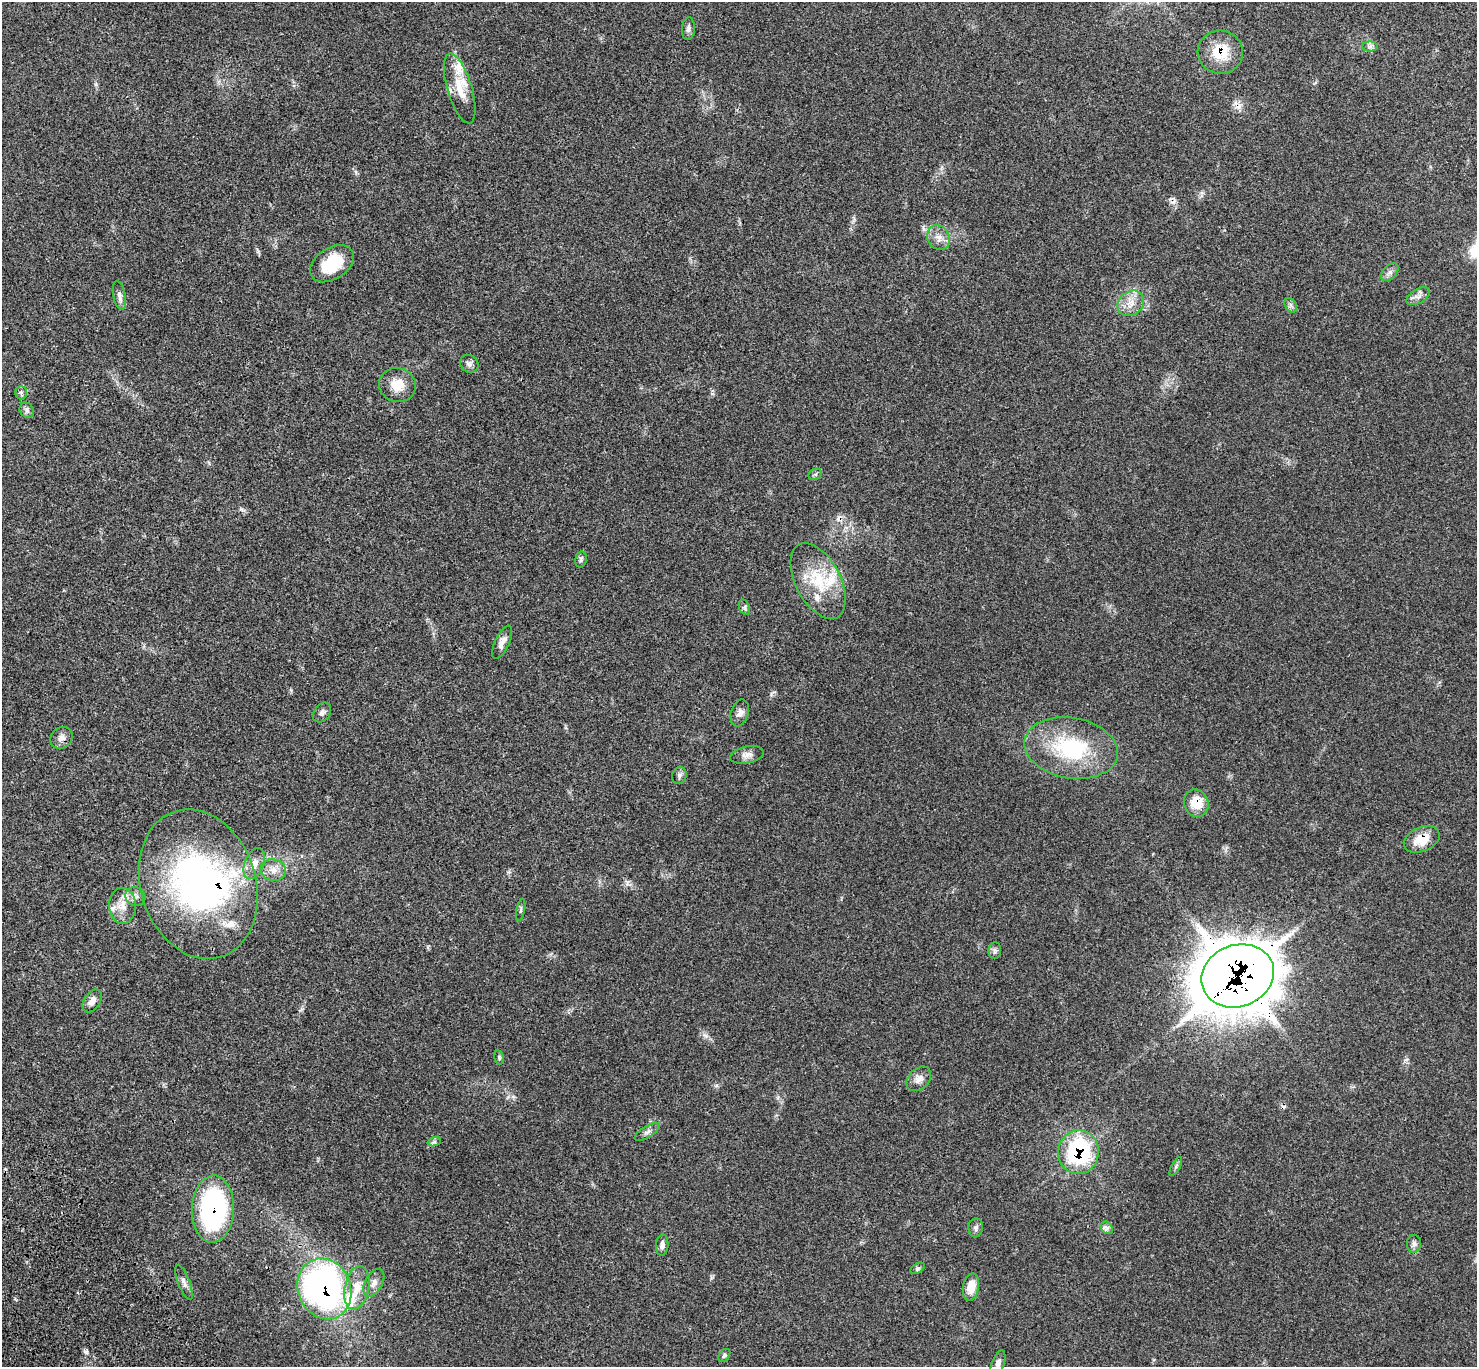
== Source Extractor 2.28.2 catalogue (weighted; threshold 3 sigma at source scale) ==
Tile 7 of 4 x 4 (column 3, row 2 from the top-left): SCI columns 3049-4523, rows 2970-4334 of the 6102 x 6074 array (HDU 1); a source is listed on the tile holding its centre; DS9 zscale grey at full resolution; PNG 1479 x 1369 px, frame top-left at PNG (2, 2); each listed source drawn as its Kron ellipse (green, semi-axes under 4 px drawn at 4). Shown black and unused: <1% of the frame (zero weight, under 3 of 4 exposures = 6% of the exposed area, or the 3 px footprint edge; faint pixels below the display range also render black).
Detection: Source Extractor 2.28.2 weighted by HDU 2 'WHT'; one run over the whole footprint, this tile lists its part. Background 0.0683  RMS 0.0056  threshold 0.025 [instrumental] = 3 sigma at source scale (4.5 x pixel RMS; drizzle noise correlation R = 1.50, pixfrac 1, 0.05/0.05 arcsec/px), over >= 5 px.
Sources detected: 69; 1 inside a brighter object's white glare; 6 cosmic-ray / hot-pixel residue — neither listed nor drawn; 6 inside a brighter listed object's ellipse — not listed separately; the other 56 listed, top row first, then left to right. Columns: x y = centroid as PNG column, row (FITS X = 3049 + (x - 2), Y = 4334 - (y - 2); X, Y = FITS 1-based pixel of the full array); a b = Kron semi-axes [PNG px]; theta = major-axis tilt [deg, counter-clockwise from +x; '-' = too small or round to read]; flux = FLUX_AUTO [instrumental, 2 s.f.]
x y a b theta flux
688 29 11 6 85 1.7
1370 47 7 5 1 1.4
1220 52 22 21 - 16
460 88 36 12 -73 13
939 238 13 11 -60 4.4
332 264 24 15 34 20
1390 272 10 6 45 2.1
119 296 15 6 -79 2.4
1418 296 13 7 30 2.6
1131 303 14 11 39 6.1
1291 305 8 5 -60 1.4
469 364 9 8 - 2
397 385 18 17 - 9.3
21 392 7 6 - 1.3
27 410 8 6 -52 1.6
815 474 7 5 28 1.1
581 559 8 5 77 1.2
818 581 41 22 -62 25
744 607 8 5 -68 1.1
502 642 18 7 65 3.5
322 713 11 8 52 2
740 713 14 8 73 2.9
61 738 12 10 42 3.1
1071 748 47 30 -10 48
747 755 17 8 12 3.3
679 775 9 7 75 1.6
1196 803 14 12 -67 11
1422 839 19 12 23 11
254 864 16 9 68 4.9
273 870 13 11 -9 4.7
198 884 76 57 -72 170
135 896 10 9 - 2.9
123 906 18 13 -88 7.9
521 910 11 3 78 0.89
995 951 8 6 89 1.4
1238 976 37 31 21 2300
92 1001 13 7 56 3.4
499 1057 7 5 -76 0.86
919 1079 14 10 45 3.9
647 1132 14 5 31 2
434 1142 7 4 18 1.1
1078 1152 22 20 83 59
1176 1166 10 3 61 0.99
213 1209 33 21 89 100
976 1228 9 7 84 1.8
1107 1228 7 5 -47 1.5
1414 1244 9 7 89 1.7
662 1245 11 6 85 2.1
918 1268 8 4 30 1.2
184 1282 18 6 -70 2.8
374 1283 15 8 61 3.6
971 1287 14 8 79 7.7
357 1288 22 12 78 8.8
324 1289 31 26 -67 170
724 1355 7 5 51 1
998 1363 13 6 71 2.5
Overlapping masked pixels (flux is a lower limit): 8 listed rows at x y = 1220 52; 1196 803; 1422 839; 198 884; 1238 976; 1078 1152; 213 1209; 324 1289
Isophote crosses this tile's border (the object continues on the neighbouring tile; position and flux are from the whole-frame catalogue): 1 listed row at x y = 998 1363